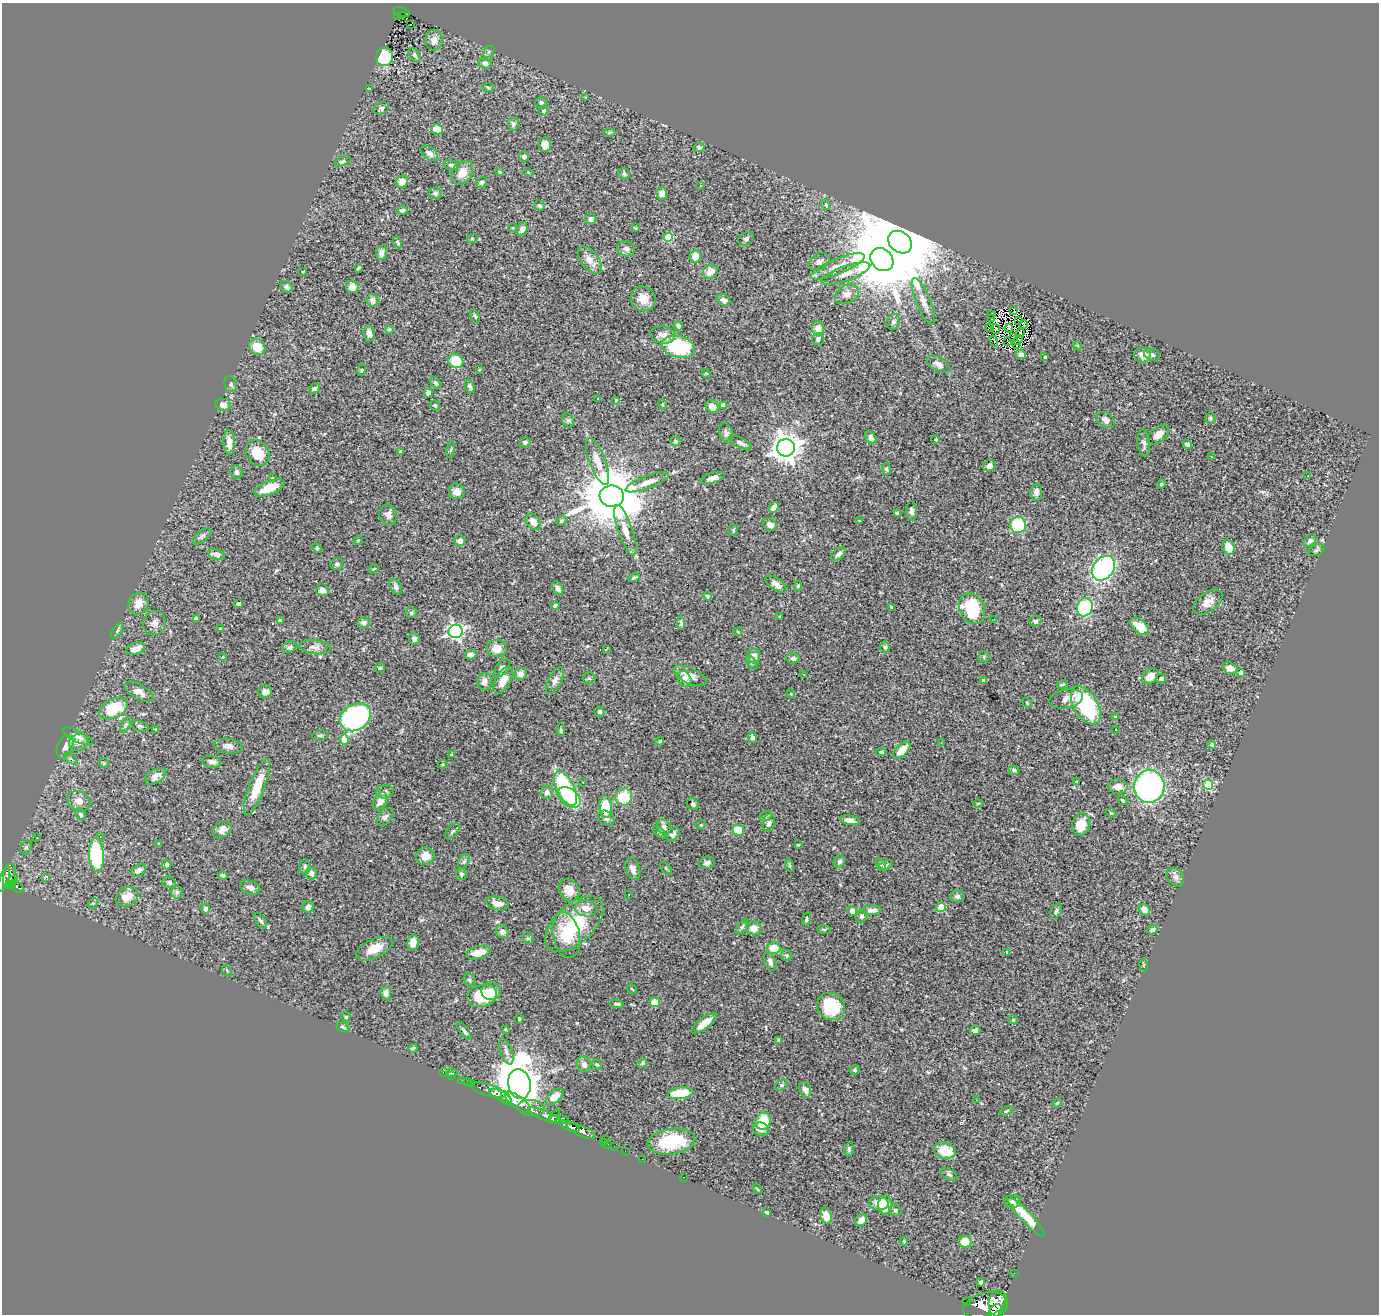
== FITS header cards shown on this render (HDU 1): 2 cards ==
NAXIS1  =                 1377
NAXIS2  =                 1312

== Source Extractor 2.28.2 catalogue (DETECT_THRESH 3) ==
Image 1377 x 1312 px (HDU 1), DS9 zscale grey, 1 PNG px = 1 image px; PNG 1381 x 1316 px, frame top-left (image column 1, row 1312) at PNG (2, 3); each listed source drawn as its Kron ellipse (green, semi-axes under 4 px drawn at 4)
Background 0.839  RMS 0.025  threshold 0.0739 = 3 sigma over >= 5 px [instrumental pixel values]
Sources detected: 430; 2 with non-positive FLUX_AUTO (blend fragments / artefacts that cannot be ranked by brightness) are neither listed nor drawn; the other 428 listed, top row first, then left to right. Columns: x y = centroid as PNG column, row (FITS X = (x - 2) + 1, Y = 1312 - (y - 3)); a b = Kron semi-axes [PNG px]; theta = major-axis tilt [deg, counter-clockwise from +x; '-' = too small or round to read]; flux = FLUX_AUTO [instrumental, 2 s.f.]
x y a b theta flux
401 12 9 3 -17 40
402 15 3 2 - 5.5
398 16 2 2 - 3
410 25 3 2 - 3.5
434 40 10 9 - 12
489 52 6 5 - 3.2
415 55 8 4 -55 3.9
384 57 9 8 - 66
485 63 6 5 - 6.4
488 87 6 4 -4 2
369 89 3 2 - 1.7
586 97 3 2 - 1.3
541 103 6 5 - 3.3
381 108 8 5 23 3.9
544 111 5 4 - 3.7
513 124 6 5 - 4.2
437 129 6 5 - 29
609 132 6 4 1 2
545 144 8 6 87 12
699 147 5 4 - 2.6
429 153 10 6 -38 7.4
524 157 5 5 - 4.5
343 161 8 4 26 3.6
451 165 7 4 -15 3.1
499 172 3 3 - 1.7
528 172 5 3 - 1.3
462 173 13 9 52 19
624 174 6 5 - 3.2
402 182 6 5 - 16
482 183 5 5 - 3.5
700 186 3 3 - 5.7
435 193 7 6 - 3.5
662 193 6 5 - 14
826 205 5 3 - 1.8
539 206 5 4 - 3.5
402 210 5 4 - 3.6
591 219 5 5 - 6.4
513 228 4 4 - 1.6
635 228 3 2 - 1.4
522 229 7 5 73 7.5
668 237 5 4 - 67
472 239 5 3 - 1.4
746 239 8 6 33 4.3
398 242 6 4 -64 3.7
900 242 13 10 -40 31000
626 249 9 7 -20 7.7
381 252 7 5 80 8.9
695 256 6 5 - 22
590 260 16 8 -53 16
882 260 12 10 -47 11000
819 262 11 8 30 8.3
838 266 29 8 22 23
358 268 4 3 - 2.3
303 271 3 2 - 1.2
710 271 8 7 - 16
846 274 26 7 20 18
286 287 7 5 -47 4.2
352 287 6 6 - 15
847 294 12 9 28 12
643 299 13 12 - 20
372 300 6 6 - 8.7
724 300 7 5 -29 5.6
923 302 25 7 -67 16
1014 311 3 2 - 2.7
992 315 3 2 - 2
475 316 7 3 -63 2.2
992 318 4 2 - 2
1018 320 2 2 - 0.97
893 322 8 6 67 5
1023 324 4 2 - 2.5
678 326 5 4 - 4.3
990 328 4 2 - 1.7
1009 328 4 3 - 1.4
389 329 3 3 - 2.3
818 329 7 6 - 18
996 329 5 3 - 1.3
369 333 8 5 -82 10
1020 333 4 2 - 2.1
663 335 12 8 -10 11
1013 337 3 2 - 0.7
818 339 6 5 - 5.5
1018 340 5 2 - 1.1
994 341 5 3 - 0.73
1008 341 3 2 - 1.1
1017 344 3 2 - 0.032
1077 346 5 3 - 1.5
257 347 8 7 - 30
678 347 17 10 -16 140
1021 355 5 4 - 6
1143 355 8 7 - 16
1152 355 8 5 -16 5
1045 357 3 3 - 1.9
456 361 8 7 - 40
939 364 13 7 -31 8.7
361 370 6 3 71 1.8
479 370 3 3 - 1.5
706 373 4 4 - 1.7
436 383 6 4 -55 3.2
231 384 8 6 -71 3.8
470 386 7 4 -68 3.8
315 388 6 4 44 2.7
428 393 4 4 - 5.8
598 398 3 2 - 2.3
616 400 4 3 - 1.3
662 404 5 3 - 1.6
223 405 8 6 -9 11
435 405 5 5 - 3.3
723 405 4 4 - 12
712 407 7 6 - 17
1210 418 5 5 - 2.4
568 420 7 5 -67 2.8
1106 420 10 7 -31 8
726 433 10 6 -71 6.6
1158 435 13 7 40 14
871 438 6 5 - 7
936 440 3 2 - 1.6
675 441 5 4 - 2.9
525 442 5 5 - 3.2
229 443 12 5 -86 13
741 443 12 5 -24 5.8
1144 443 14 6 -83 6.4
1187 444 5 4 - 5.8
786 448 9 8 - 2300
451 450 8 3 77 2.1
400 451 4 3 - 1.5
258 453 14 10 -55 43
1211 457 3 2 - 2.4
598 461 25 8 -70 20
989 466 6 5 - 8.7
886 469 6 4 -82 3
236 472 6 6 - 5.8
1308 476 3 2 - 3.8
272 478 4 3 - 1.7
712 478 12 5 17 7.5
647 482 23 6 20 16
1161 484 5 4 - 1.8
269 488 16 6 22 39
457 491 8 8 - 12
1036 492 8 6 83 7.2
612 496 12 10 -7 14000
774 508 6 4 50 9.6
911 511 10 5 -88 6.7
897 513 4 3 - 2.6
388 515 10 9 - 11
561 521 5 4 - 2.7
859 521 4 2 - 1
533 522 9 6 -49 14
770 525 7 5 -30 7.8
1018 525 8 8 - 96
625 530 27 7 -71 20
733 530 6 5 - 2.6
202 536 11 5 40 5
358 540 5 4 - 1.5
460 541 5 5 - 7.7
1310 541 7 5 45 5
1228 547 8 6 -69 21
317 548 5 4 - 1.9
1317 550 8 5 27 3.5
839 554 8 5 39 4.6
217 555 9 5 -13 9.5
337 564 6 5 - 3.3
1103 568 13 10 52 320
374 569 5 4 - 1.8
634 577 6 3 33 2.5
776 584 12 5 -35 9.1
798 586 5 4 - 2.2
396 587 8 5 -59 5.2
558 588 7 5 -59 8.9
322 590 6 6 - 9
708 596 4 4 - 2.4
1208 602 17 9 36 15
138 603 11 9 57 15
239 604 4 3 - 2.6
555 605 4 3 - 2.9
1085 607 9 7 72 110
891 608 3 3 - 2
972 608 16 12 -63 96
411 613 5 5 - 2.6
779 617 3 2 - 1.3
196 619 4 4 - 5.9
994 619 3 2 - 2.7
280 620 4 3 - 3.8
1035 621 6 5 - 4.1
154 623 12 11 - 9.9
364 623 6 5 - 5.6
681 623 7 4 -86 3.2
1140 626 11 6 -42 37
220 629 3 2 - 1.4
117 631 8 4 55 3.2
456 631 7 6 - 430
738 632 4 3 - 1.2
414 639 6 5 - 6.2
290 647 7 5 23 4.9
315 647 16 7 -5 8.5
885 647 5 5 - 3.9
497 648 10 8 1 18
136 649 10 6 21 15
606 649 3 2 - 1.6
470 655 6 4 11 6.4
754 656 7 6 - 13
223 657 4 3 - 1.8
984 657 5 5 - 2.3
793 658 7 5 -1 4.6
752 663 7 4 -58 3
380 668 5 5 - 2.3
502 668 10 6 53 8.4
1230 668 8 5 -16 8.8
1241 673 4 4 - 8.6
520 674 6 6 - 9.1
804 674 3 2 - 1.3
690 676 18 7 -25 16
1150 676 9 6 40 13
589 678 6 6 - 2.7
684 679 8 6 -63 11
1161 679 5 4 - 2.8
503 680 15 7 61 16
555 680 14 6 63 8.6
984 680 4 4 - 5.6
484 682 9 7 90 9.6
1062 684 5 3 - 2.5
139 692 16 7 -28 13
265 692 7 6 - 6.6
791 694 4 3 - 1.4
1066 699 17 9 11 13
1027 703 5 3 - 1.4
1086 705 21 12 -59 150
113 708 15 9 26 76
599 712 5 5 - 3.3
355 717 16 13 31 350
1115 717 4 4 - 1.6
126 725 8 4 63 3.2
140 726 9 5 -16 3.8
156 729 4 3 - 1.3
1115 729 3 2 - 0.91
561 730 7 4 -82 2.4
320 735 8 5 6 3.4
78 736 17 5 -26 7.4
752 738 5 4 - 5.3
344 740 5 4 - 18
659 741 4 4 - 1.7
79 742 9 8 - 8.6
941 743 3 2 - 1.5
1212 745 4 4 - 4.8
228 746 14 7 -7 8.9
65 747 12 7 66 9.4
902 750 11 5 46 25
881 752 5 4 - 2.4
452 754 4 2 - 1.6
71 759 7 3 -45 2
212 762 9 6 -10 7
104 763 5 4 - 2.1
443 764 5 4 - 1.6
1014 770 5 3 - 3
155 776 11 6 31 12
583 782 3 3 - 1.7
1077 782 3 3 - 1.7
1208 785 5 5 - 110
1149 786 16 15 - 390
257 787 30 8 69 42
1118 787 10 7 -1 15
566 789 19 8 -63 180
385 792 9 6 9 5.5
547 792 7 6 - 8
569 797 13 8 -38 120
624 797 8 8 - 55
1122 800 5 3 - 2.2
79 801 12 9 -32 14
380 801 9 6 61 15
978 803 4 3 - 1.5
693 804 6 5 - 3.8
606 807 11 6 -83 56
1111 813 5 4 - 2
80 814 6 4 -62 3.8
766 816 6 5 - 3
385 817 10 6 49 5.6
606 818 9 7 -38 6.4
850 820 10 4 -10 7.9
769 823 9 6 77 6
1081 824 11 9 74 31
701 825 5 4 - 1.8
664 827 8 6 -62 7.1
222 830 10 7 36 9.6
738 830 6 5 - 45
452 831 9 5 51 3.9
660 833 8 4 -40 2.8
673 834 8 5 51 5.3
100 837 3 3 - 1.3
37 838 3 2 - 1.4
159 843 3 2 - 1.5
798 845 3 3 - 1.4
26 847 7 5 73 3.5
96 855 17 7 -86 140
425 856 9 8 - 20
464 861 8 5 61 3.9
839 861 6 5 - 4
707 863 8 6 12 7.1
881 864 6 4 -53 2.3
167 865 5 4 - 3.1
789 865 6 4 -72 2.2
885 865 8 3 27 2.3
305 867 7 5 88 3.3
666 868 7 3 -45 1.8
633 869 11 7 -72 9.5
139 870 8 5 31 7
311 873 6 5 - 7
461 874 6 5 - 2.5
223 875 5 4 - 3.2
9 876 13 6 82 380
46 877 3 3 - 150
1176 877 10 7 -53 6.8
4 880 12 4 72 220
12 880 6 4 31 45
169 882 7 5 -25 4.5
12 884 4 3 - 46
17 887 8 4 -41 67
250 888 10 6 -20 7.6
569 890 12 9 -55 18
177 892 6 6 - 3.9
629 894 3 2 - 1.9
957 896 7 5 6 3.9
127 897 12 9 28 21
93 903 6 4 43 2.2
497 904 12 6 -14 12
308 907 6 5 - 7.3
941 907 5 4 - 40
586 908 11 8 -8 15
205 909 5 4 - 3.8
872 910 10 5 1 8.3
1144 910 6 5 - 13
852 911 5 4 - 9.4
1056 911 8 5 64 4
861 916 6 5 - 3.9
807 919 7 4 73 3.4
261 921 9 5 -54 4
574 924 35 19 43 100
742 927 8 4 55 3.2
754 928 8 7 - 14
824 929 7 3 -8 2
1152 930 5 4 - 8
502 932 6 6 - 8.9
566 935 23 13 -78 39
528 938 6 5 - 2.8
413 942 8 6 77 12
774 948 7 6 - 22
374 949 20 9 25 26
1007 952 3 3 - 1.5
478 953 12 6 14 25
786 956 5 5 - 3
770 962 10 5 -69 6.5
1144 965 6 3 -82 1.8
227 971 6 4 -58 1.8
469 980 6 5 - 3.2
632 989 5 2 - 1.1
491 991 10 8 8 15
386 993 6 5 - 8.3
482 996 15 11 15 61
655 1002 5 5 - 19
617 1004 7 3 -7 3.7
831 1006 15 13 -37 68
346 1017 5 4 - 1.9
519 1019 5 4 - 2
1013 1020 5 4 - 1.9
704 1023 15 5 37 22
343 1027 7 4 -30 3.7
505 1029 4 3 - 1.9
975 1030 5 4 - 3.3
464 1031 10 4 -53 4.5
778 1040 4 3 - 1.6
413 1048 5 3 - 2.5
506 1052 14 6 -70 7.5
642 1063 5 4 - 2.1
584 1064 8 7 - 7.6
597 1065 5 4 - 2
855 1070 5 4 - 2.6
444 1072 5 3 - 5.7
452 1073 6 4 4 2.5
452 1076 2 2 - 2.4
462 1080 3 2 - 4
467 1082 3 2 - 3.7
472 1084 3 3 - 18
519 1084 15 11 -80 5100
781 1085 7 5 28 2.9
488 1090 18 5 -16 200
805 1090 8 5 -68 8.7
681 1093 13 5 9 66
500 1096 12 4 -27 370
555 1096 10 6 40 21
506 1098 8 4 -63 270
976 1100 2 2 - 6.7
518 1102 16 6 -37 1100
1057 1103 5 3 - 1.7
531 1108 13 8 -4 380
1007 1111 7 4 27 2.4
544 1115 17 4 -21 410
554 1116 8 4 55 180
559 1119 10 4 -4 160
763 1121 8 7 - 49
569 1126 11 4 -20 430
761 1129 8 6 -20 11
581 1131 16 5 -24 650
605 1139 3 2 - 6.8
603 1142 2 2 - 4.2
671 1142 24 12 8 85
608 1144 2 2 - 2.9
614 1146 2 2 - 4.1
849 1149 7 4 81 3.3
945 1150 11 8 -17 33
625 1151 2 2 - 4.6
642 1159 3 2 - 2.7
949 1174 9 5 -31 3.8
683 1177 3 2 - 87
757 1189 6 3 -53 1.6
1013 1201 8 6 3 4.8
879 1203 9 7 -1 24
885 1205 9 7 83 26
895 1210 6 5 - 3.8
766 1212 4 3 - 4.5
826 1216 8 6 -74 19
1026 1216 27 5 -47 44
861 1220 7 5 51 11
904 1241 4 3 - 2.1
965 1242 6 6 - 29
1014 1273 2 2 - 3.5
981 1282 4 4 - 4.8
967 1302 3 3 - 48
998 1303 13 9 86 420
984 1305 22 12 17 1800
996 1311 7 6 - 600
At the frame edge (FLAGS 8, measured only in part): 2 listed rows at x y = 4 880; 996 1311
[2 non-positive-flux detections neither listed nor drawn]